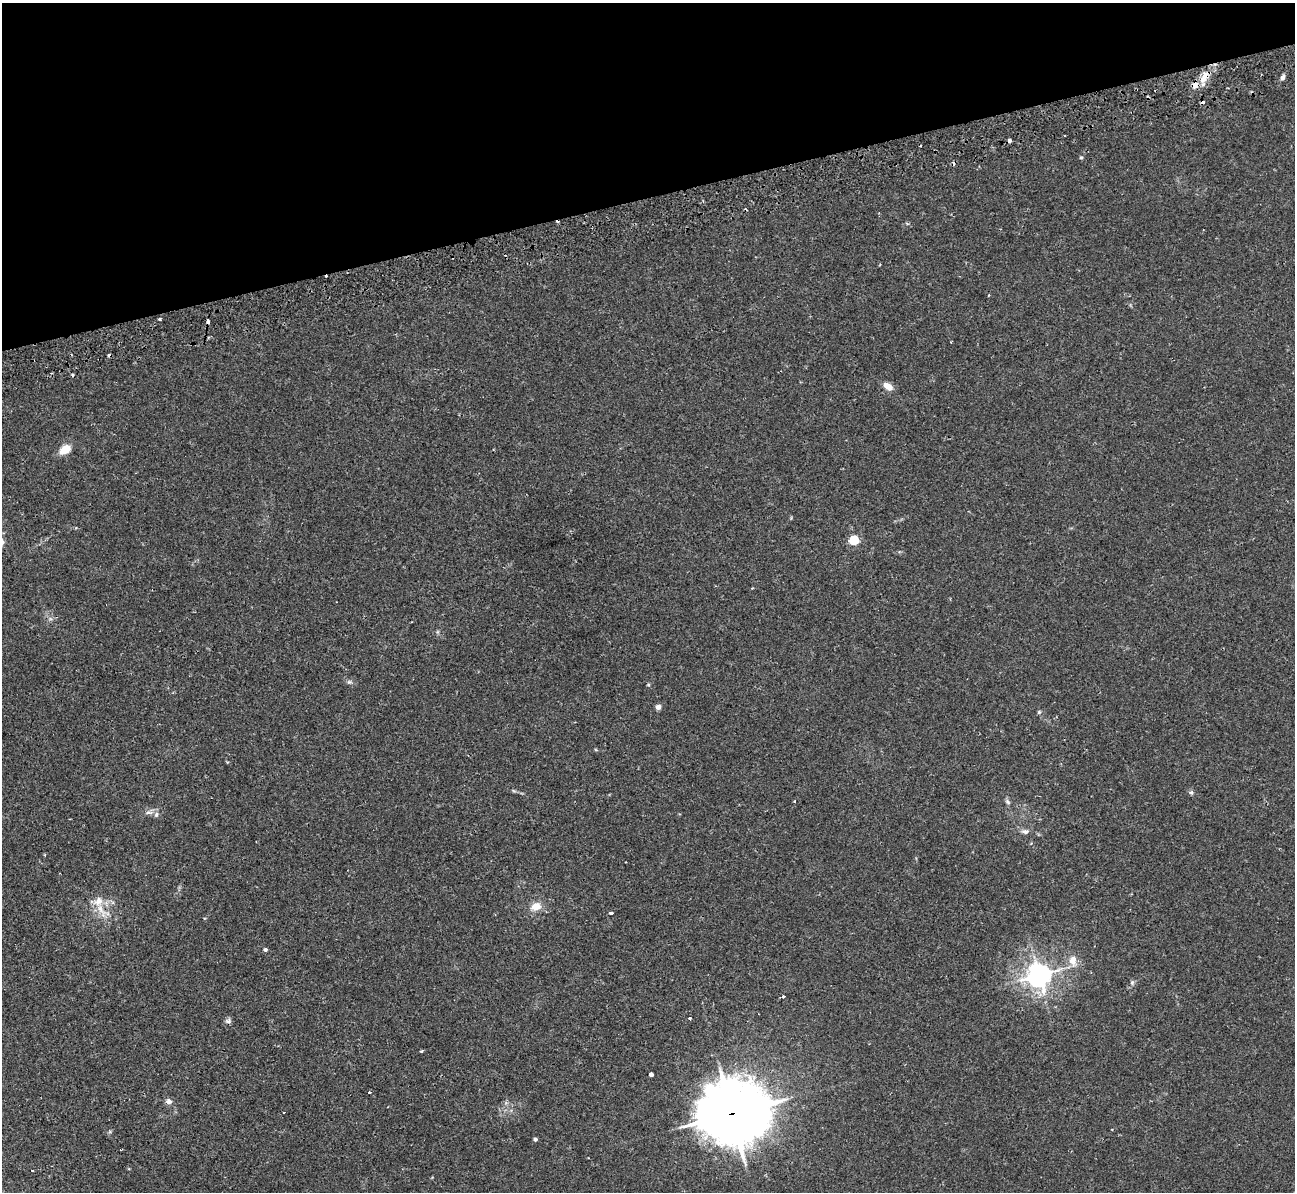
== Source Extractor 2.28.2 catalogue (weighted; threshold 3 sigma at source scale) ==
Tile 3 of 4 x 4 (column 3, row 1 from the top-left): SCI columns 2599-3891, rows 3878-5067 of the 5236 x 5221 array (HDU 1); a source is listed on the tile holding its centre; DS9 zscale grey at full resolution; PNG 1297 x 1194 px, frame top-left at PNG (2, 3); no overlay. Shown black and unused: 16% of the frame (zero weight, under 2 of 3 exposures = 3% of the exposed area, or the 3 px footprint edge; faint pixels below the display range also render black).
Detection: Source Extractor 2.28.2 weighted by HDU 2 'WHT'; one run over the whole footprint, this tile lists its part. Background 0.0213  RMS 0.0039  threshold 0.0176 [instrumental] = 3 sigma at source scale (4.5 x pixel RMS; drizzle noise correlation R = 1.50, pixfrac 1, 0.05/0.05 arcsec/px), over >= 5 px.
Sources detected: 46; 8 cosmic-ray / hot-pixel residue — not listed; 3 inside a brighter listed object's ellipse — not listed separately; the other 35 listed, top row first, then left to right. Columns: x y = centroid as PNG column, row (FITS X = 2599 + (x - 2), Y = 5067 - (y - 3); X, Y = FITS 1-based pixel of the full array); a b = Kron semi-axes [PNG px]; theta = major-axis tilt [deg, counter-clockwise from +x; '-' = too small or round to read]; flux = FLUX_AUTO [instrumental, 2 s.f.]
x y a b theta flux
1283 77 8 5 57 1.1
1204 78 21 9 62 5.7
1009 140 4 3 - 1.1
1081 157 5 4 - 0.53
159 319 3 3 - 0.89
208 321 4 3 - 2.3
888 386 9 6 -28 4.1
65 449 11 7 28 6.3
854 540 5 5 - 24
349 682 7 5 -6 0.81
648 685 5 3 - 0.38
658 707 7 6 - 1.3
1039 712 5 5 - 0.55
1191 792 6 5 - 0.71
1007 802 8 5 -43 0.88
148 812 9 5 4 1.3
1025 831 10 6 5 1.4
536 906 12 9 17 4.3
101 910 24 8 -63 4.8
611 913 4 3 - 0.8
265 950 5 4 - 0.92
1073 961 13 9 89 3.9
1039 975 8 7 - 380
1132 982 6 5 - 0.73
783 996 3 3 - 0.86
690 1018 3 3 - 0.87
228 1021 8 6 1 0.97
421 1051 5 3 - 0.42
651 1074 4 3 - 9.3
369 1092 3 3 - 0.46
169 1101 9 7 -30 1.4
732 1114 24 21 3 2000
535 1139 4 4 - 1.1
121 1149 3 2 - 0.33
32 1170 3 2 - 0.41
Overlapping masked pixels (flux is a lower limit): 3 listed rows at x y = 1204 78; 208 321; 732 1114